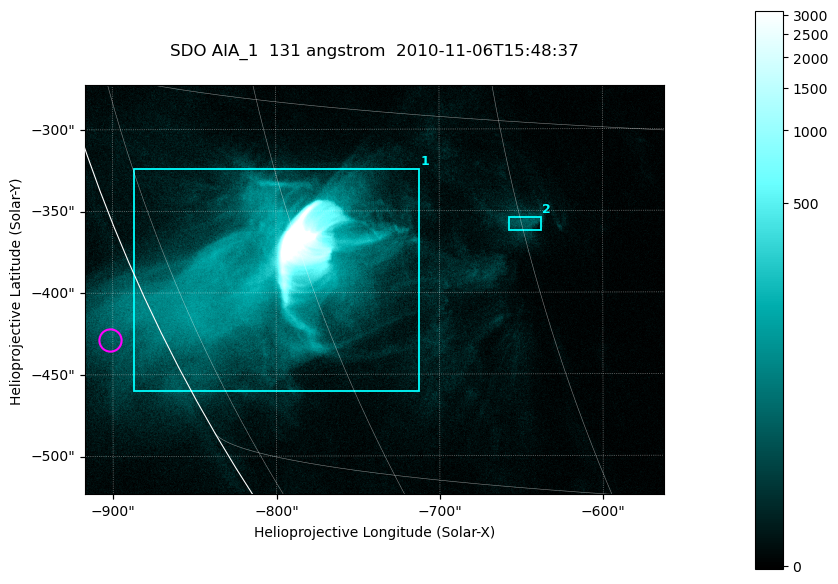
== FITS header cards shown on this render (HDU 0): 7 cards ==
TELESCOP= 'SDO     '           /
INSTRUME= 'AIA_1   '           /
WAVELNTH=                  131 /
WAVEUNIT= 'angstrom'           /
DATE-OBS= '2010-11-06T15:48:37.24' /
CTYPE1  = 'HPLN-TAN'           /
CTYPE2  = 'HPLT-TAN'           /

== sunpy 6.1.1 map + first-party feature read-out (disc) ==
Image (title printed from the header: SDO AIA_1  131 angstrom  2010-11-06T15:48:37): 590 x 417 px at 0.601 arcsec/px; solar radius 968 arcsec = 1612 px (partial field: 2.7% of the solar disc is inside the frame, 89% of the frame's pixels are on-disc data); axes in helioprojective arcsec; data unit not stated in the header (colour bar unlabelled)
Pointing: header CRPIX1/2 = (2045.07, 2040.72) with CRVAL1/2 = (0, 0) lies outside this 590 x 417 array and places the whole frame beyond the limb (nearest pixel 1.35 R_sun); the SolarSoft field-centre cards XCEN/YCEN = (-739.6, -398.4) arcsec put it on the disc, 767 arcsec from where CRPIX/CRVAL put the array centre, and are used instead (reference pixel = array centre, CRVAL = XCEN/YCEN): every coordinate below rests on XCEN/YCEN
Orientation: roll -0.139 deg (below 1 deg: not rotated)
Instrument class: DISC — disc imager (sunpy class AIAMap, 131 A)
Bright regions (active regions / flare kernels): reference = the on-disc median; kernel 5 px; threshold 5 sigma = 34.7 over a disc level ~6.4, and >= 1.15x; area >= 246 px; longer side >= 5 px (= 3 arcsec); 2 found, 2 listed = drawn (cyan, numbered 1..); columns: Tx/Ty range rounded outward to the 2 arcsec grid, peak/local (2 s.f.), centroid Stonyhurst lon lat
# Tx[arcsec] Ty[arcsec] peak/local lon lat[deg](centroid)
1 -888..-712 -462..-324 1465 -63 -22
2 -658..-638 -362..-354 8.4 -45 -19
Off-limb structures (1.02-1.3 R_sun): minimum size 123 px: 2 found; the strongest spans PA ~115..120 deg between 1.02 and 1.06 R_sun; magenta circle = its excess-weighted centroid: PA ~115 deg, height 1.03 R_sun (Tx ~-902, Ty ~-428 arcsec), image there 2.6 x the reference